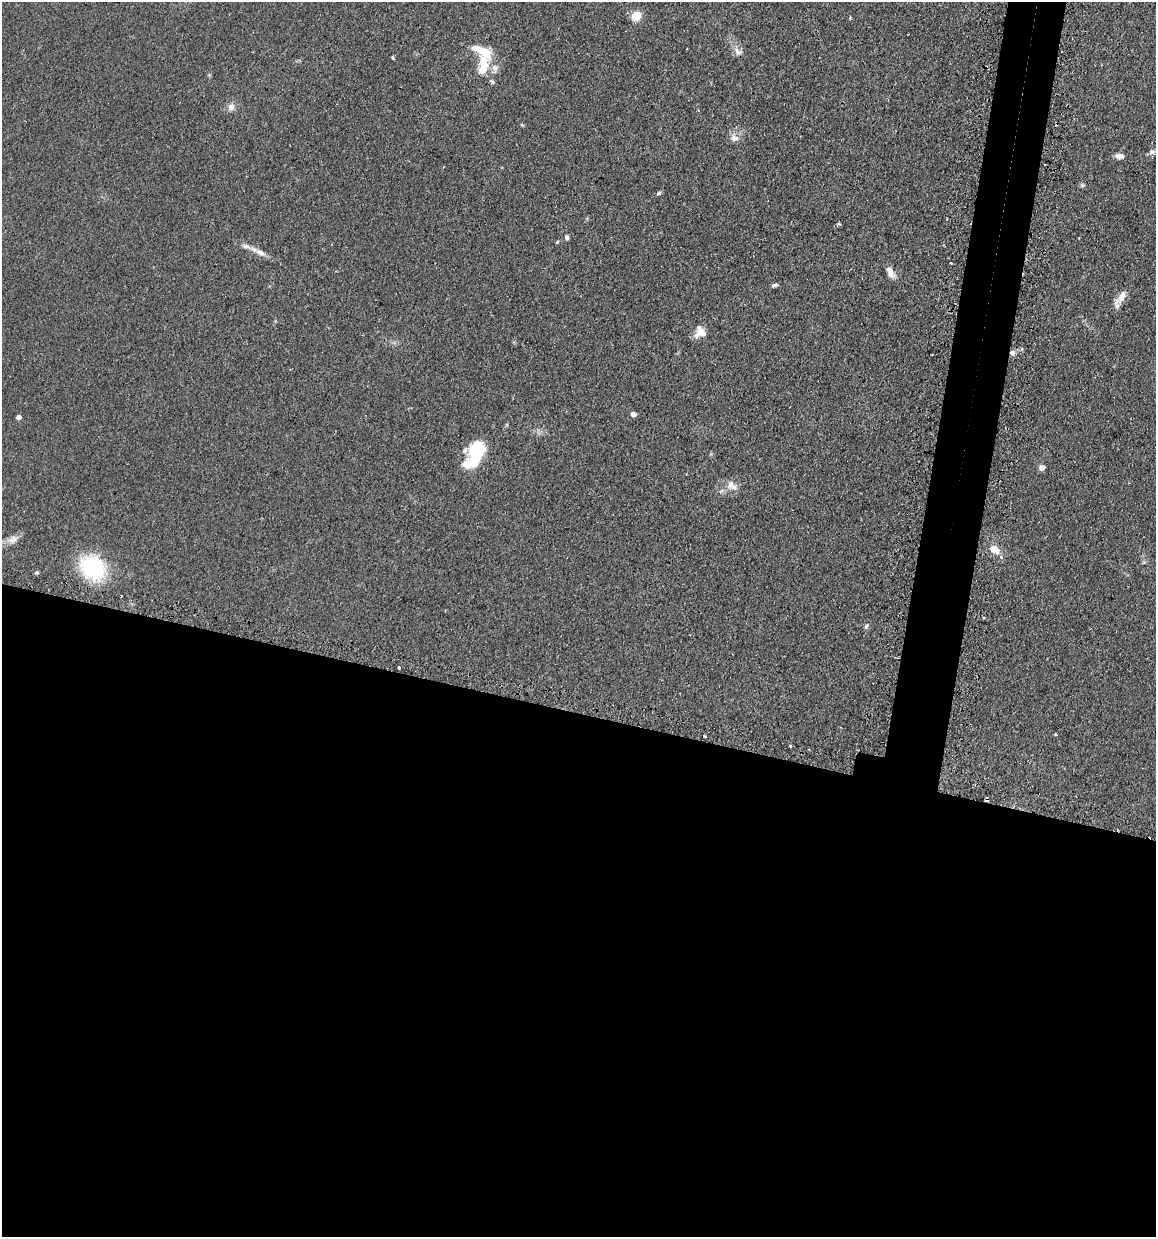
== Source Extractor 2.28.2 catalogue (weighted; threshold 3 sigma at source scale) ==
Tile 14 of 4 x 4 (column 2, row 4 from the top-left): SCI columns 1303-2456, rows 30-1264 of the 5030 x 5000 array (HDU 1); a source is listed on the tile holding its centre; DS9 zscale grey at full resolution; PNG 1158 x 1239 px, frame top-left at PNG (2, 2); no overlay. Shown black and unused: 46% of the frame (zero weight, under 2 of 3 exposures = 4% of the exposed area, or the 3 px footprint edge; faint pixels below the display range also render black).
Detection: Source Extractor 2.28.2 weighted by HDU 2 'WHT'; one run over the whole footprint, this tile lists its part. Background 0.107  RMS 0.0075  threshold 0.0339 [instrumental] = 3 sigma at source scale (4.5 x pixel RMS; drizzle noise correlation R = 1.50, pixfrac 1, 0.05/0.05 arcsec/px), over >= 5 px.
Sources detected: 44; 3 cosmic-ray / hot-pixel residue — not listed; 6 inside a brighter listed object's ellipse — not listed separately; the other 35 listed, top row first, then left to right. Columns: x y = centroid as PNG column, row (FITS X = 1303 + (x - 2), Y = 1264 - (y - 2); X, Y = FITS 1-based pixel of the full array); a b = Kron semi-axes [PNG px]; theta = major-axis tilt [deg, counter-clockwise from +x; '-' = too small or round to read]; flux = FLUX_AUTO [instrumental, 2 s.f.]
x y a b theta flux
636 16 9 8 - 13
850 17 3 3 - 0.83
738 52 12 8 -45 4.3
393 57 4 3 - 2.1
483 65 32 13 81 18
231 107 9 9 - 4
698 110 3 3 - 0.7
734 138 11 8 -16 4.9
1152 152 8 7 - 2.5
1120 156 10 6 -6 4
1083 185 6 6 - 1.2
659 193 6 5 - 1.4
567 237 7 5 -75 1.7
557 242 5 3 - 0.75
260 252 17 7 -28 5.4
889 270 17 8 -49 5.7
774 285 8 4 19 1.7
1122 296 19 8 63 7.6
700 332 13 13 - 8.9
1012 353 5 5 - 3.8
633 414 4 4 - 5.3
19 417 4 4 - 3.3
476 452 28 17 69 33
1042 468 8 7 - 2.4
730 484 14 8 72 5.4
13 540 18 9 28 5.9
994 549 14 8 -36 7.3
93 568 23 18 -42 76
36 572 6 5 - 1.3
984 617 3 3 - 1.9
866 626 8 5 78 1.8
399 667 3 3 - 1.5
1055 735 3 3 - 0.79
704 736 3 3 - 2
790 746 3 3 - 3.6
Overlapping masked pixels (flux is a lower limit): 1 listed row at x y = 1012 353